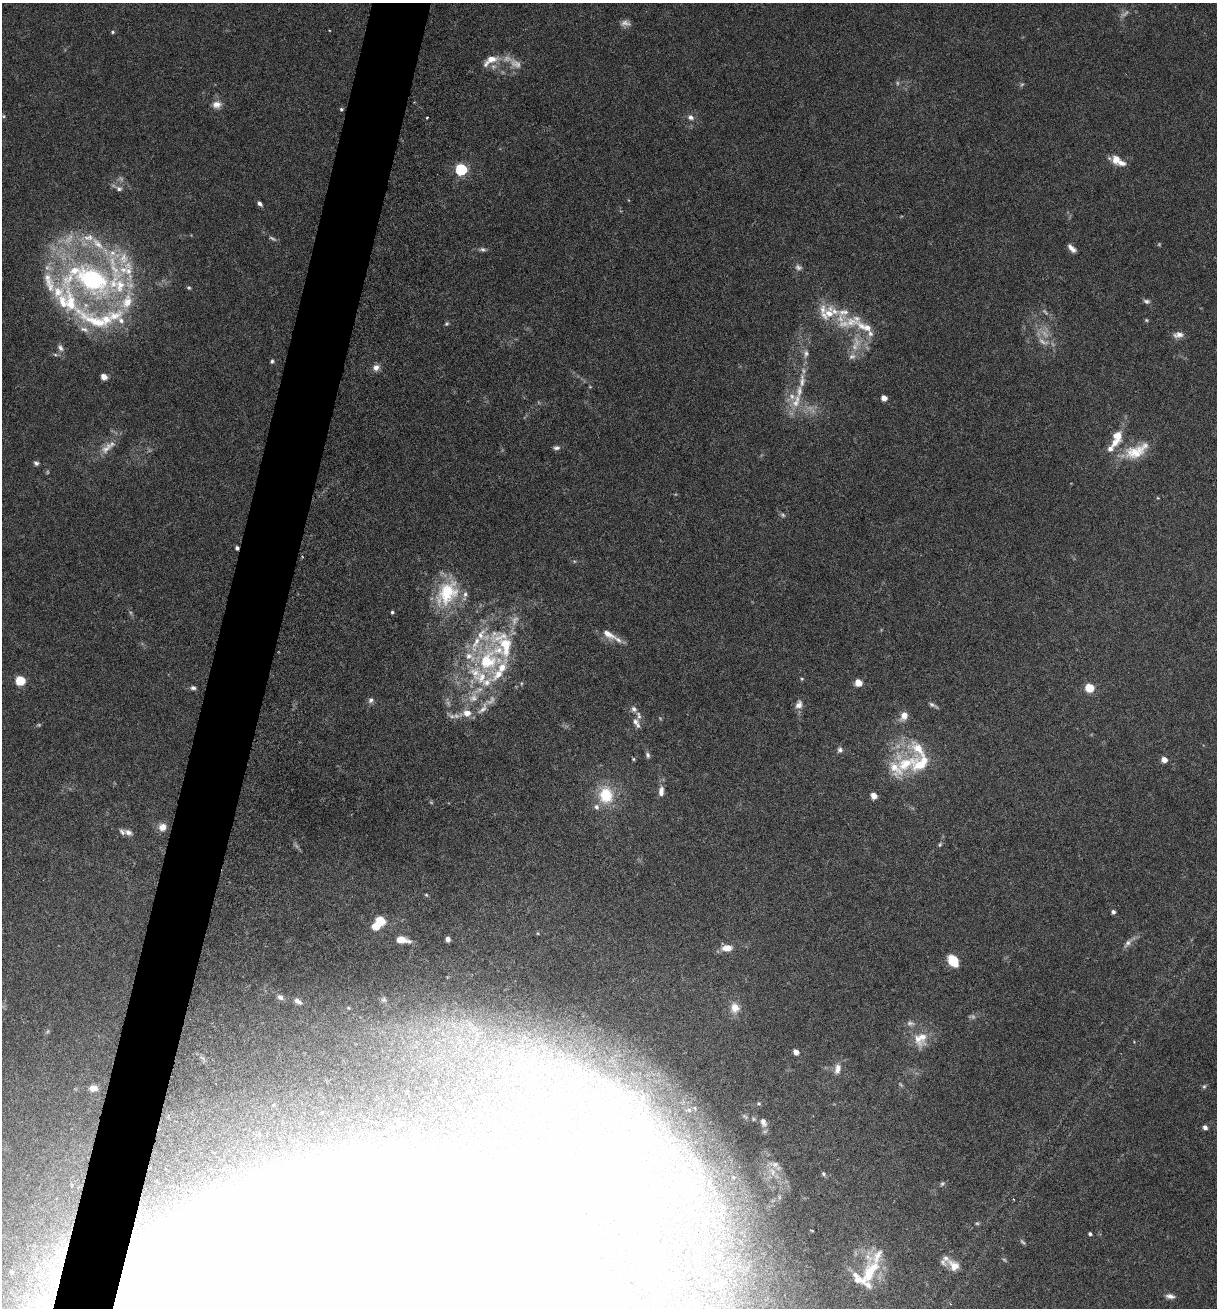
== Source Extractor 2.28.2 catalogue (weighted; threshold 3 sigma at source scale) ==
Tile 7 of 4 x 4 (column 3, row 2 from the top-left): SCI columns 2564-3778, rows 2638-3943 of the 5307 x 5252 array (HDU 1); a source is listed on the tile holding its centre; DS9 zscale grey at full resolution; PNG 1219 x 1310 px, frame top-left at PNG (2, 3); no overlay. Shown black and unused: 5% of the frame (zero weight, under 3 of 6 exposures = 3% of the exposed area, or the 3 px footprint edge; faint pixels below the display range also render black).
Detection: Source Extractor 2.28.2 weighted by HDU 2 'WHT'; one run over the whole footprint, this tile lists its part. Background 0.0264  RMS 0.0028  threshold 0.0115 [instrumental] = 3 sigma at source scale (4.09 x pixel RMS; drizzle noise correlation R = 1.36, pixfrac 0.8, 0.05/0.05 arcsec/px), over >= 5 px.
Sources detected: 211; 35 too faint to see at this stretch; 17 inside a brighter object's white glare — not listed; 44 inside a brighter listed object's ellipse — not listed separately; the other 115 listed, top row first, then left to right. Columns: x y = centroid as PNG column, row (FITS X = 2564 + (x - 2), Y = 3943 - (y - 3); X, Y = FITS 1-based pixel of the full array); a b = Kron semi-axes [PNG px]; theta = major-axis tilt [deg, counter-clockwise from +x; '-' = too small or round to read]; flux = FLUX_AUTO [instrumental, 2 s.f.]
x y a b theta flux
113 32 5 4 - 0.37
491 60 27 11 27 4.6
217 104 13 10 8 2.1
341 109 4 4 - 0.4
427 117 3 2 - 0.2
690 117 9 7 -25 1.2
1116 159 12 11 - 2.9
461 169 6 5 - 38
119 189 11 8 -17 1.3
259 204 6 4 -43 0.86
88 237 25 11 6 5.3
1072 248 11 5 -44 1.5
483 249 9 6 -6 0.76
798 267 10 8 -25 1
90 279 64 36 -19 69
189 288 6 5 - 0.42
1147 301 9 6 -17 0.75
828 312 51 22 -24 12
100 319 83 29 -3 27
446 324 6 5 - 0.44
1178 335 14 7 4 1.6
854 347 14 11 82 3.4
60 348 10 7 -52 1.1
806 354 12 8 76 1.4
55 355 8 4 -9 0.52
272 361 5 5 - 0.53
376 368 9 7 38 1.6
104 377 5 4 - 3.8
884 398 5 4 - 2.8
796 401 25 12 72 5.4
1117 436 16 14 -89 4.1
107 448 21 11 43 3.4
556 448 9 5 3 0.78
1136 452 31 18 19 7.8
36 463 6 5 - 0.66
1158 498 5 3 - 0.24
783 515 7 6 - 0.58
237 548 5 4 - 0.65
447 593 40 26 56 16
392 612 4 4 - 0.42
608 634 24 9 -31 3.3
505 646 56 36 -56 24
481 677 52 22 -33 17
802 679 5 4 - 0.31
20 680 5 5 - 16
858 683 5 5 - 5.9
193 688 8 5 -1 0.78
1089 688 5 5 - 11
371 700 8 7 - 0.9
799 705 12 8 71 1.7
933 705 13 4 -28 0.75
483 709 25 9 51 3
634 709 9 7 -49 1.1
467 713 14 9 8 3.2
452 716 17 5 -33 1.1
904 716 12 9 61 2.5
635 722 11 8 -48 1.5
840 750 8 7 - 0.88
648 755 8 6 -71 0.76
633 759 5 4 - 0.35
1164 760 5 4 - 3.3
906 764 46 30 9 17
661 791 12 7 89 1.9
606 795 22 18 -84 11
874 796 5 4 - 3.7
162 827 9 9 - 2.4
128 832 11 7 -24 1.3
940 844 6 5 - 0.41
426 895 5 4 - 0.35
1113 912 5 5 - 0.73
379 923 13 12 - 5.3
538 934 5 3 - 0.23
448 939 5 4 - 1.1
402 940 13 6 -9 3.7
1128 943 16 7 50 1.5
727 948 12 7 4 3.2
953 960 11 8 -55 6.7
280 997 8 6 -34 1.1
384 1000 8 7 - 0.58
298 1001 10 6 -32 1.1
735 1008 12 10 -82 3.1
922 1037 32 16 79 5.5
796 1052 5 4 - 2.5
837 1069 14 8 78 2.2
487 1073 7 3 90 0.32
532 1082 6 5 - 7.2
607 1085 12 9 10 2.1
1204 1086 7 4 62 0.46
93 1088 9 7 3 2.1
642 1099 13 7 68 2.1
759 1103 6 5 - 0.45
689 1110 8 6 -14 0.8
398 1122 5 4 - 0.43
763 1122 13 9 -69 2
1205 1127 5 4 - 1.2
648 1131 9 5 45 1.2
417 1134 6 5 - 0.67
772 1171 14 8 -64 2.5
824 1174 6 5 - 0.48
701 1176 7 6 - 0.84
733 1177 5 3 - 0.26
942 1184 8 6 55 0.55
682 1190 20 12 17 4
396 1197 40 23 -71 52
623 1208 23 12 25 3.8
812 1231 4 3 - 0.21
1090 1234 4 4 - 0.51
558 1249 14 9 63 2.5
58 1252 10 8 -10 2
954 1265 17 11 -41 3
649 1268 27 17 -79 5.5
11 1272 6 5 - 0.61
870 1272 41 19 77 12
718 1284 13 6 18 1.1
1170 1296 11 6 -8 1.3
Overlapping masked pixels (flux is a lower limit): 1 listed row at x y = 237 548